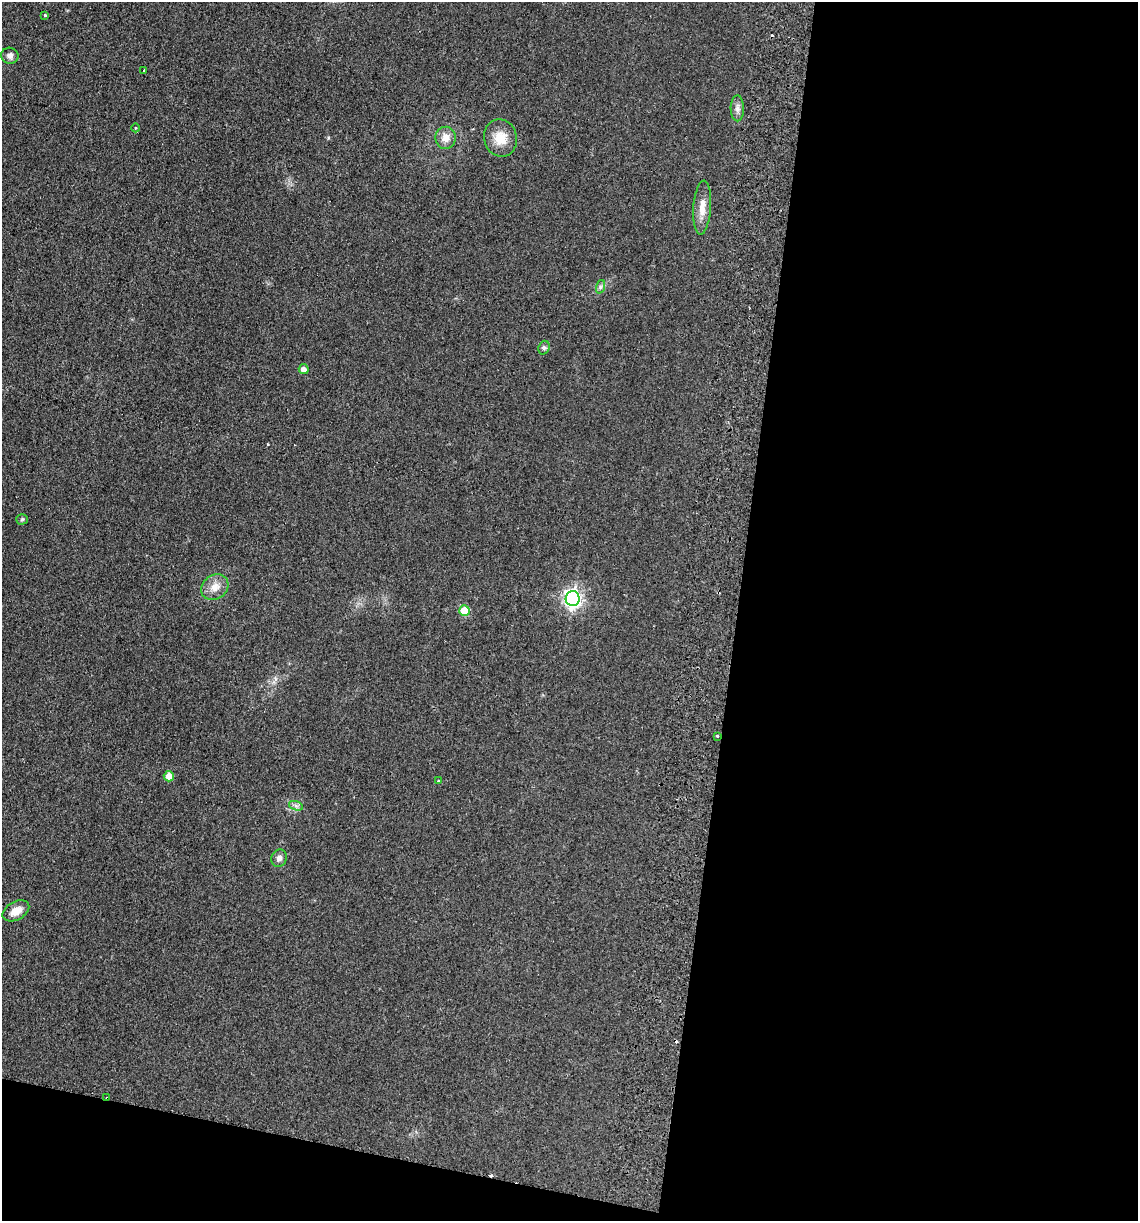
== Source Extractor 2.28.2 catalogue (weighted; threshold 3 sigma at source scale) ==
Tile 16 of 4 x 4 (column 4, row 4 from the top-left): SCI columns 3582-4717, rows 13-1231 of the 5008 x 4901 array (HDU 1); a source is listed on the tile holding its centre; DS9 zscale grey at full resolution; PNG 1140 x 1223 px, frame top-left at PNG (2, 2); each listed source drawn as its Kron ellipse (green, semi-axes under 4 px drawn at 4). Shown black and unused: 39% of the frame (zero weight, under 2 of 3 exposures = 3% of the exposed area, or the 3 px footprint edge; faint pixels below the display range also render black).
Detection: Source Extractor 2.28.2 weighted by HDU 2 'WHT'; one run over the whole footprint, this tile lists its part. Background 0.111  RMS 0.01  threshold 0.0449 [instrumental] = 3 sigma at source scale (4.5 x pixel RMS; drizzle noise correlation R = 1.50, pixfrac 1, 0.05/0.05 arcsec/px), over >= 5 px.
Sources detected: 26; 4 cosmic-ray / hot-pixel residue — neither listed nor drawn; the other 22 listed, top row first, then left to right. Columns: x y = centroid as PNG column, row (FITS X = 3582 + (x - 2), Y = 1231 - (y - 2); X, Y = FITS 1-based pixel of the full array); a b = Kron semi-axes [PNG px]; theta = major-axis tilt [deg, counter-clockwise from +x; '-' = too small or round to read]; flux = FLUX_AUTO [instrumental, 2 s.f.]
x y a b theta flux
45 16 3 3 - 5.6
10 56 8 8 - 3.8
144 70 3 3 - 3.6
737 108 13 6 -89 4.2
135 128 4 3 - 0.93
446 138 11 10 - 8.4
501 138 19 16 -73 16
702 207 27 9 86 11
600 287 7 4 72 2
544 348 7 5 69 2
304 369 5 4 - 6.2
22 519 5 5 - 1.4
215 587 14 12 35 9.5
573 598 7 7 - 370
464 611 5 5 - 29
717 736 3 3 - 2.2
169 776 5 5 - 10
438 781 3 3 - 2
296 806 7 4 -19 2.4
279 858 9 7 68 4.2
16 911 14 9 29 11
107 1098 3 2 - 1.3
Overlapping masked pixels (flux is a lower limit): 2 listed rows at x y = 717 736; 107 1098